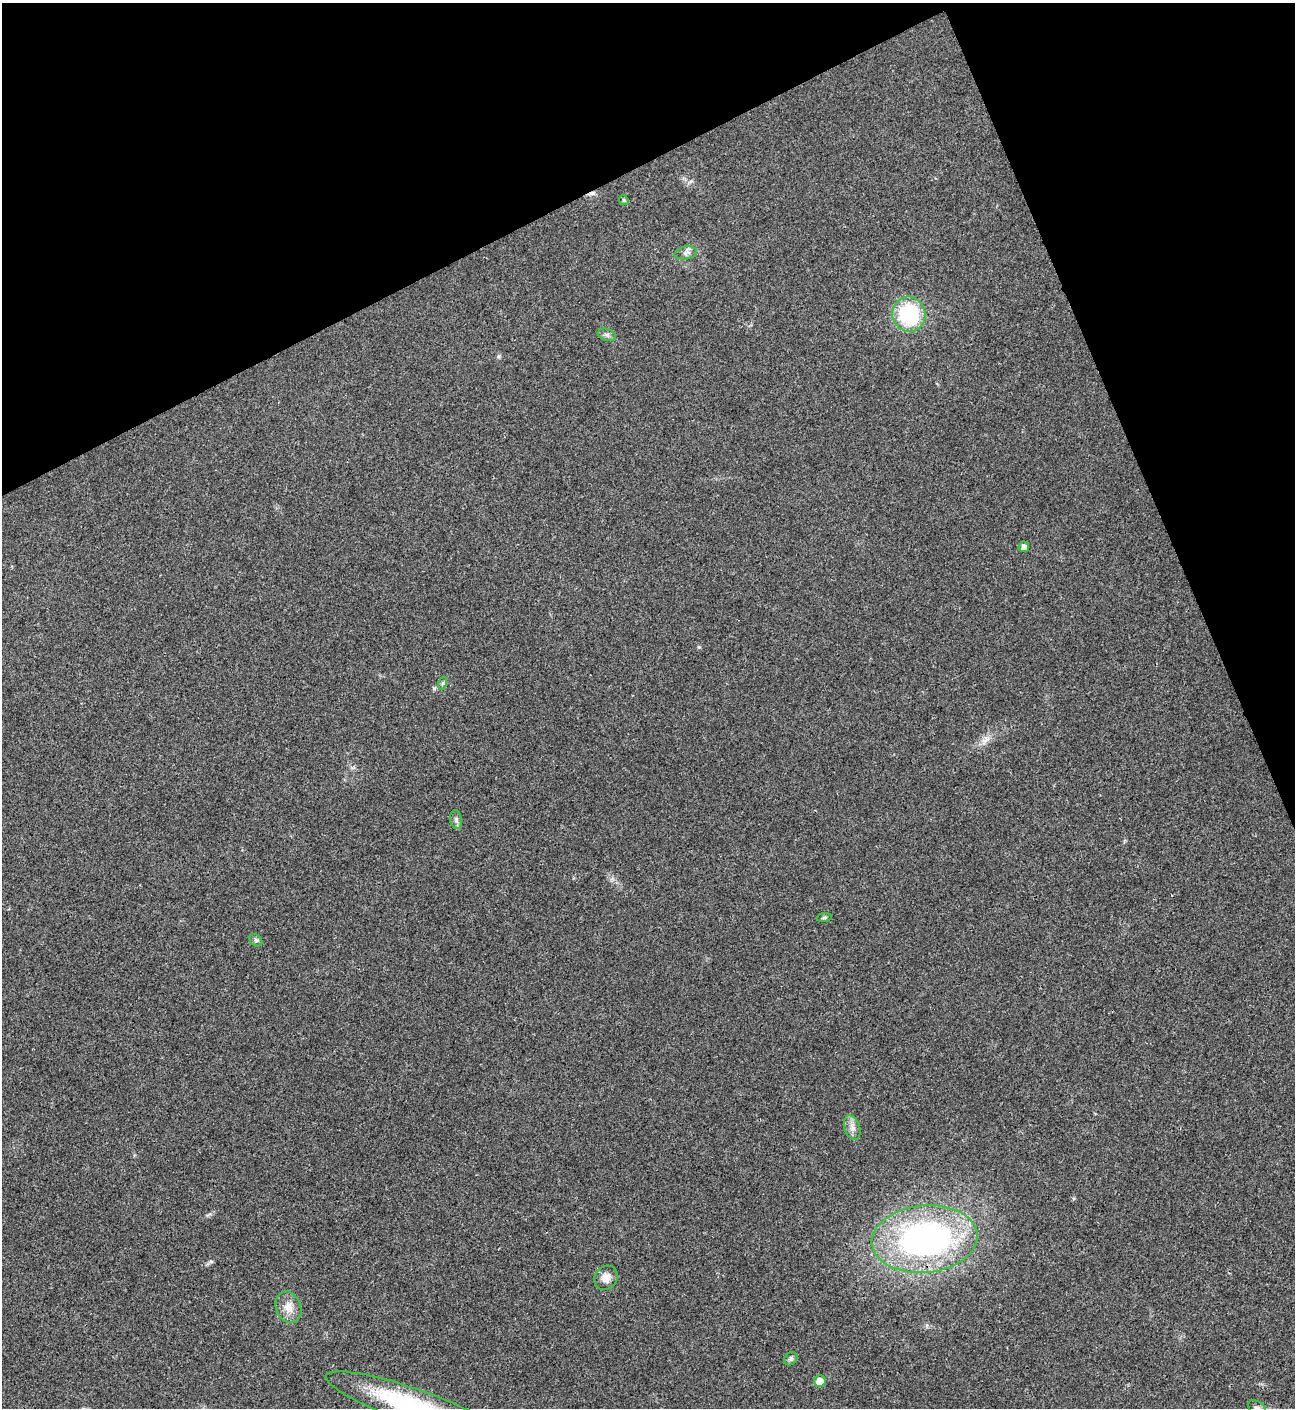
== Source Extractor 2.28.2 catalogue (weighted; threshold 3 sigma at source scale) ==
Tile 3 of 4 x 4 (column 3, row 1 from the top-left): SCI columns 2876-4168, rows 4220-5625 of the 5618 x 5630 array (HDU 1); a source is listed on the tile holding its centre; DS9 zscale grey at full resolution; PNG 1297 x 1410 px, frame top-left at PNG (2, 3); each listed source drawn as its Kron ellipse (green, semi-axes under 4 px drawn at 4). Shown black and unused: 21% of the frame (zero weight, under 3 of 4 exposures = <1% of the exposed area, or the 3 px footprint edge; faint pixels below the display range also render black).
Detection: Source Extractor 2.28.2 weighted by HDU 2 'WHT'; one run over the whole footprint, this tile lists its part. Background 0.0194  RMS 0.0056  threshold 0.025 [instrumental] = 3 sigma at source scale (4.5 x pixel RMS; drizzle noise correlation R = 1.50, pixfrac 1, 0.05/0.05 arcsec/px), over >= 5 px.
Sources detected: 18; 1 cosmic-ray / hot-pixel residue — neither listed nor drawn; the other 17 listed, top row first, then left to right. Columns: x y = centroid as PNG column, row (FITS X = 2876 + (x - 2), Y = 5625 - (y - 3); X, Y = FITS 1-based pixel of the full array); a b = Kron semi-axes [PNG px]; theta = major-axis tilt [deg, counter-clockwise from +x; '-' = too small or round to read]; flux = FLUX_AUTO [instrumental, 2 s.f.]
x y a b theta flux
624 200 5 4 - 0.75
686 253 11 6 12 2.1
909 314 17 16 - 42
607 335 9 6 -18 1.6
1024 547 5 5 - 2.3
443 683 6 4 71 0.84
456 820 9 6 -81 1.8
824 917 7 4 8 0.79
256 940 7 5 -43 1.2
852 1128 12 7 -70 3.2
925 1239 53 33 5 160
606 1278 13 11 53 4.7
288 1307 16 12 -68 6
791 1359 7 6 - 1.2
820 1381 6 5 - 8
413 1406 92 17 -19 70
1257 1408 10 6 -32 1.8
Isophote crosses this tile's border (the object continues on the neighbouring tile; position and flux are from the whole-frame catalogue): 2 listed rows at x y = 413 1406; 1257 1408